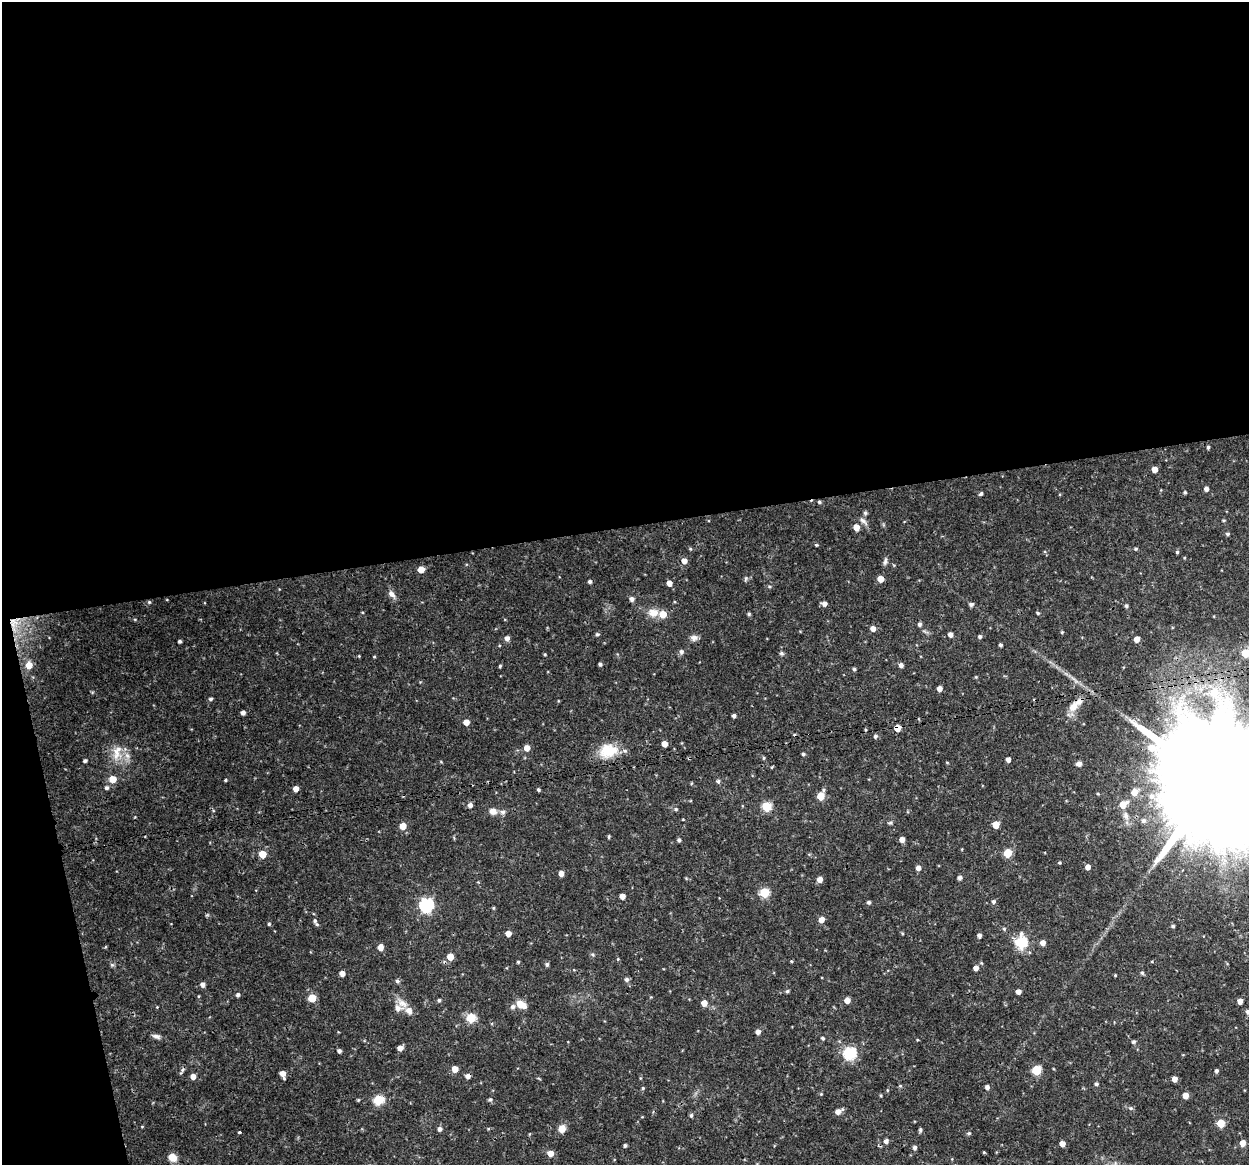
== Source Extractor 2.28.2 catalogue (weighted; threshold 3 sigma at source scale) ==
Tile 1 of 4 x 4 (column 1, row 1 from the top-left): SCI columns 2-1248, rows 3527-4689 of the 4992 x 4776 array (HDU 1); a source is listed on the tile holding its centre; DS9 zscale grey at full resolution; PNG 1251 x 1167 px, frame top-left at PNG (2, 2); no overlay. Shown black and unused: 48% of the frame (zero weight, under 3 of 4 exposures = <1% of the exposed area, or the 3 px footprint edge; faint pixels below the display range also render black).
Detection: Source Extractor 2.28.2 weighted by HDU 2 'WHT'; one run over the whole footprint, this tile lists its part. Background 0.0465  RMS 0.0026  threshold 0.0115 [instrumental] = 3 sigma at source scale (4.5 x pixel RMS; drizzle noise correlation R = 1.50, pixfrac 1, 0.0396/0.0396 arcsec/px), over >= 5 px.
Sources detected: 199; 1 cosmic-ray / hot-pixel residue — not listed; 6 inside a brighter listed object's ellipse — not listed separately; the other 192 listed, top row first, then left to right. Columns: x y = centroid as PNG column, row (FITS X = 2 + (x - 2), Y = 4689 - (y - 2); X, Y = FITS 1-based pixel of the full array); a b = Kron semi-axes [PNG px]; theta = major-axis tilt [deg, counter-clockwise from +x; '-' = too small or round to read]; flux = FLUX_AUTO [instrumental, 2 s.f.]
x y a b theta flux
1208 447 4 4 - 0.45
1154 469 4 4 - 2.4
1206 489 4 4 - 1.1
1185 492 4 4 - 0.39
981 494 5 4 - 0.48
819 502 4 4 - 0.42
865 513 6 5 - 0.5
1223 520 5 3 - 0.27
863 521 14 6 -43 1
856 528 5 5 - 2.5
1227 534 5 5 - 0.46
816 545 4 3 - 0.28
690 549 4 3 - 0.25
1136 549 4 4 - 0.33
1177 552 4 4 - 0.36
684 561 5 5 - 1.8
885 561 12 5 80 0.74
421 570 5 5 - 3.1
746 578 7 4 82 0.44
881 579 5 4 - 3.1
590 582 4 4 - 0.56
669 583 5 4 - 1.9
392 594 12 7 -50 1.2
632 599 5 5 - 0.9
149 602 5 5 - 0.34
824 604 5 5 - 1.2
971 604 5 4 - 0.68
1126 606 4 4 - 0.52
362 612 4 2 - 0.19
653 613 13 10 -1 2.8
1038 613 4 3 - 0.38
663 614 6 6 - 3.9
749 614 4 4 - 0.4
13 621 16 8 -34 3
919 624 5 4 - 0.73
873 628 5 5 - 1.6
1062 632 4 4 - 0.29
597 634 5 4 - 0.43
950 634 4 4 - 1.4
980 637 5 4 - 0.57
507 638 5 5 - 1.1
694 638 9 8 - 1.1
1137 639 5 4 - 1.9
180 641 3 3 - 0.5
1000 645 3 3 - 0.51
681 652 6 5 - 0.7
781 653 5 5 - 0.48
1245 653 5 5 - 8.4
545 654 4 3 - 0.28
359 656 3 3 - 0.22
374 656 4 3 - 0.23
600 664 4 3 - 0.61
29 665 6 5 - 3.2
901 665 5 5 - 0.97
500 666 4 3 - 0.36
854 669 4 4 - 0.42
939 689 4 4 - 1.7
210 699 5 4 - 0.42
1073 706 15 10 51 2.8
243 713 4 4 - 0.98
734 716 4 3 - 0.72
466 722 4 4 - 2.4
897 728 5 4 - 3.9
875 736 5 5 - 0.58
664 744 4 4 - 2.2
527 748 5 5 - 2.2
608 751 24 17 10 6.8
117 753 24 12 79 4.2
803 754 4 4 - 0.46
764 758 5 3 - 0.26
1008 760 4 4 - 1.3
85 761 4 3 - 0.51
441 762 5 3 - 0.21
947 762 5 3 - 0.2
1079 764 7 6 - 0.89
113 779 5 5 - 3.8
225 780 4 3 - 0.28
718 781 6 5 - 0.49
1210 782 64 27 7 16000
106 788 5 5 - 0.55
296 789 4 4 - 1.9
538 789 4 3 - 0.43
1134 792 6 5 - 2.8
821 796 6 5 - 6.2
1123 804 6 5 - 4.4
470 805 5 4 - 1.1
766 807 5 5 - 14
676 809 6 5 - 0.41
493 811 10 8 -11 1.5
1143 820 6 6 - 0.76
891 823 6 5 - 0.44
996 825 5 5 - 4.5
403 826 5 5 - 3.3
609 837 4 3 - 0.32
902 839 4 4 - 1.7
679 840 4 4 - 0.55
1008 853 5 5 - 7.9
262 854 5 5 - 5.8
1059 863 3 3 - 0.3
1088 867 4 4 - 1.4
918 868 4 4 - 1.6
561 873 4 4 - 1.8
686 878 5 4 - 0.24
960 878 5 4 - 0.76
820 879 5 5 - 2
764 893 5 5 - 15
622 896 4 4 - 1.8
993 901 6 5 - 0.56
869 902 4 4 - 0.54
426 905 6 6 - 46
493 908 5 3 - 0.26
821 920 5 5 - 2.1
315 921 7 6 - 0.73
269 924 4 4 - 0.33
1173 926 4 3 - 0.4
1004 929 5 5 - 0.34
508 934 5 4 - 2.1
979 935 4 4 - 0.96
1021 942 7 6 - 26
1043 943 5 4 - 1.6
380 947 5 5 - 2.1
450 957 5 5 - 3.6
618 959 4 4 - 0.25
791 961 4 4 - 0.25
518 962 4 4 - 0.31
547 964 5 4 - 0.56
112 965 6 5 - 0.42
976 968 5 5 - 1.4
1142 973 5 4 - 0.42
342 974 4 4 - 1.8
1115 975 3 3 - 0.23
627 979 5 5 - 0.74
397 981 5 5 - 0.57
203 984 5 5 - 1.2
787 991 5 4 - 0.42
1018 992 4 4 - 1.5
238 995 4 4 - 0.61
312 998 5 5 - 6.6
439 1000 4 4 - 0.51
847 1000 5 4 - 2.3
1240 1001 4 4 - 1.8
403 1003 18 9 -37 2.5
704 1003 5 4 - 2.5
521 1004 11 7 -30 2.8
157 1007 3 3 - 0.17
1247 1011 5 5 - 0.56
471 1018 5 5 - 13
758 1032 5 5 - 1.2
156 1036 12 6 -15 0.89
823 1038 4 4 - 0.47
1133 1042 5 4 - 0.47
400 1048 5 4 - 1.5
339 1051 4 4 - 0.77
849 1053 6 6 - 34
455 1069 5 5 - 3
1036 1070 5 5 - 13
182 1071 12 4 58 0.63
1216 1071 4 4 - 0.58
283 1074 6 4 -68 2.2
193 1076 5 5 - 1.7
468 1076 5 4 - 1.4
640 1078 5 3 - 0.21
1174 1079 4 4 - 1.6
1096 1084 4 4 - 0.5
900 1086 5 4 - 0.33
987 1087 5 4 - 0.96
643 1088 4 4 - 0.31
887 1090 5 3 - 0.22
821 1094 4 3 - 0.24
881 1096 4 3 - 0.24
1185 1096 5 4 - 2.5
490 1099 6 5 - 0.5
358 1100 4 4 - 0.28
378 1100 5 5 - 16
1131 1108 6 5 - 0.45
838 1111 7 5 29 1.8
691 1115 5 4 - 0.48
1221 1123 5 5 - 6.8
142 1127 5 3 - 0.21
440 1129 5 5 - 0.86
562 1129 10 8 62 1.8
920 1130 7 4 -83 0.4
239 1132 3 2 - 0.34
969 1133 6 5 - 0.45
886 1141 5 5 - 0.94
1242 1143 5 5 - 2.1
1062 1144 5 4 - 1.9
625 1145 4 3 - 0.44
914 1148 5 5 - 0.78
984 1152 4 3 - 0.22
550 1153 5 5 - 2.4
172 1157 8 6 -29 3.2
Overlapping masked pixels (flux is a lower limit): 5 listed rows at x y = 819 502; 13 621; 897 728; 1210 782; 468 1076
Isophote crosses this tile's border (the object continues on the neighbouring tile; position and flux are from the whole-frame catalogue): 3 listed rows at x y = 1245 653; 1210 782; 1247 1011